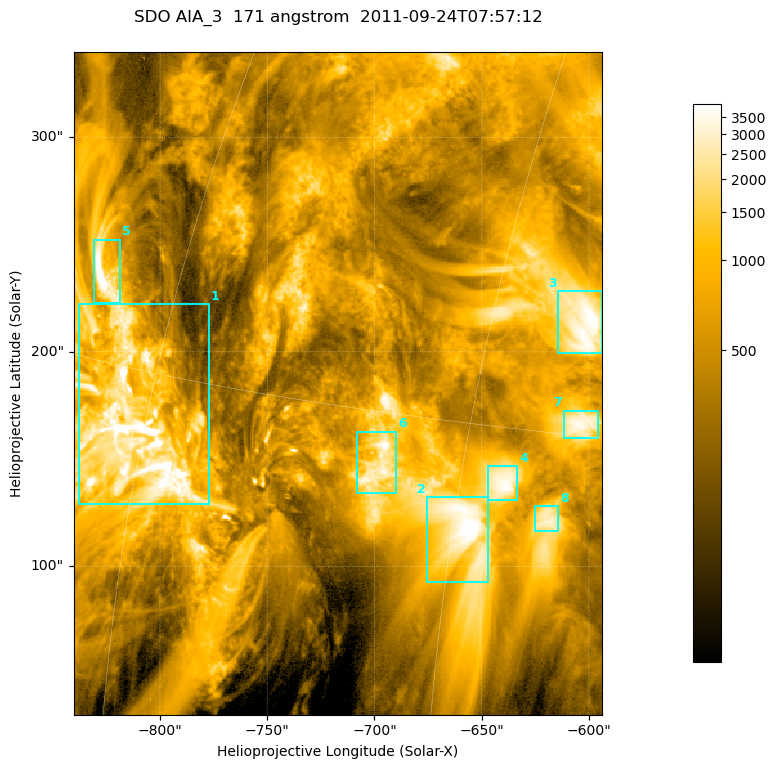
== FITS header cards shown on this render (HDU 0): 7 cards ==
TELESCOP= 'SDO     '           /
INSTRUME= 'AIA_3   '           /
WAVELNTH=                  171 /
WAVEUNIT= 'angstrom'           /
DATE-OBS= '2011-09-24T07:57:12.34' /
CTYPE1  = 'HPLN-TAN'           /
CTYPE2  = 'HPLT-TAN'           /

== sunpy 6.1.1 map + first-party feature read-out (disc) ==
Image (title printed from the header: SDO AIA_3  171 angstrom  2011-09-24T07:57:12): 411 x 515 px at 0.599 arcsec/px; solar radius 956 arcsec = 1595 px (partial field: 2.6% of the solar disc is inside the frame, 100% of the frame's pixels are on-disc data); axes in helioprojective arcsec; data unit not stated in the header (colour bar unlabelled)
Pointing: header CRPIX1/2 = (2051.64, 2049.57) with CRVAL1/2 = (0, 0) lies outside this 411 x 515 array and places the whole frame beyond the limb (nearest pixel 1.41 R_sun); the SolarSoft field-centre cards XCEN/YCEN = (-717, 185.3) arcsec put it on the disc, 1318 arcsec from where CRPIX/CRVAL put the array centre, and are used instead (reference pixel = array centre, CRVAL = XCEN/YCEN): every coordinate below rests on XCEN/YCEN
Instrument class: DISC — disc imager (sunpy class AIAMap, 171 A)
Bright regions (active regions / flare kernels): reference = the on-disc median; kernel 3 px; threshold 5 sigma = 1687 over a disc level ~516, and >= 1.15x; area >= 211 px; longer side >= 5 px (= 3 arcsec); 8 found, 8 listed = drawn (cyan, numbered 1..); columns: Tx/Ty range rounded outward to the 2 arcsec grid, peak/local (2 s.f.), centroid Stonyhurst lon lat
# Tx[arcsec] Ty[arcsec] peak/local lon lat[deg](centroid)
1 -838..-776 128..222 17 -60 +13
2 -676..-646 92..132 8.8 -45 +12
3 -614..-594 198..228 8.4 -41 +18
4 -648..-632 130..148 7.5 -43 +13
5 -832..-818 222..252 15 -65 +17
6 -710..-690 134..164 9.8 -48 +14
7 -612..-594 160..174 7 -41 +15
8 -626..-614 116..128 6 -41 +13